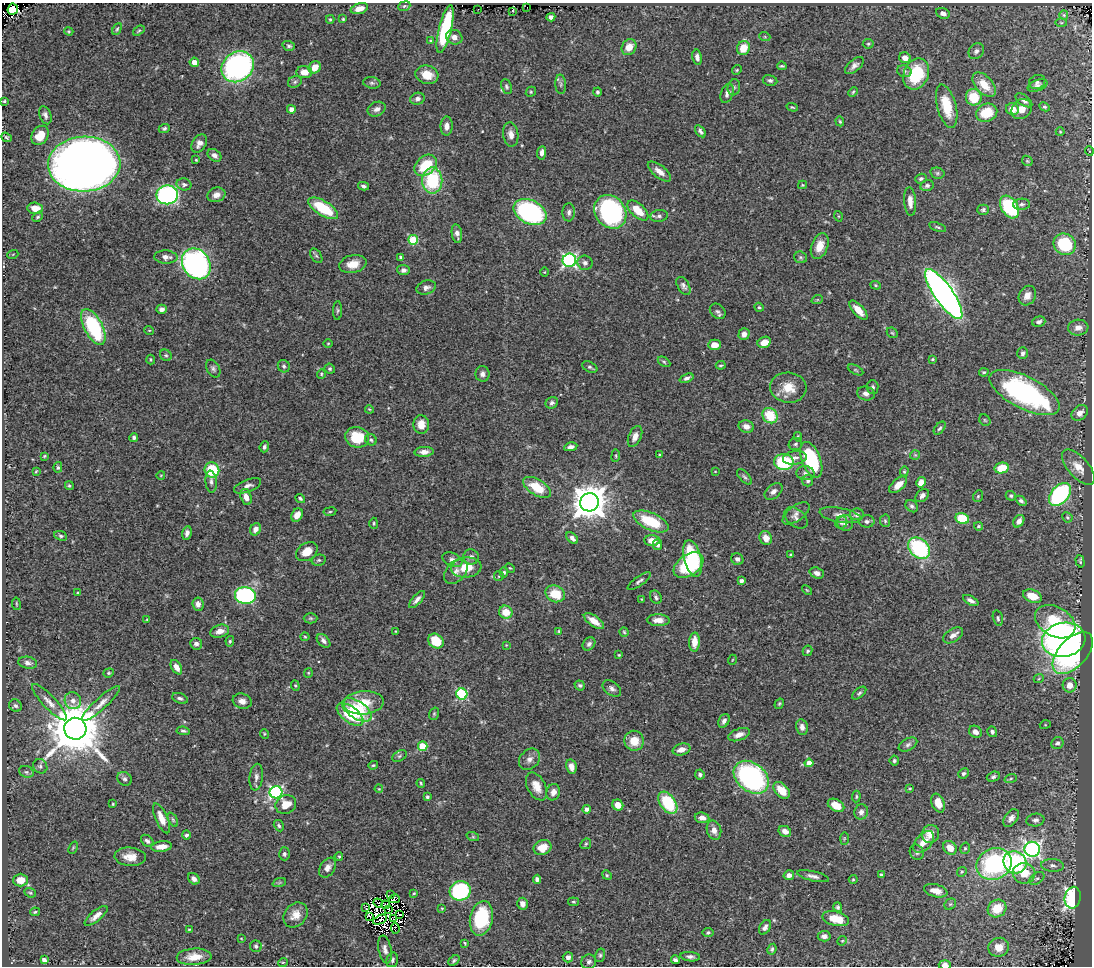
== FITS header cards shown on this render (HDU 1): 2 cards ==
NAXIS1  =                 1090
NAXIS2  =                  964

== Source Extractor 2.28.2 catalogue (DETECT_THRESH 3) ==
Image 1090 x 964 px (HDU 1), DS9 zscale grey, 1 PNG px = 1 image px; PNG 1094 x 968 px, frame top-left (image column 1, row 964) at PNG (2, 3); each listed source drawn as its Kron ellipse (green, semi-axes under 4 px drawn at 4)
Background 0.587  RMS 0.02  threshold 0.0604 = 3 sigma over >= 5 px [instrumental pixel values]
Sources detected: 448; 6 with non-positive FLUX_AUTO (blend fragments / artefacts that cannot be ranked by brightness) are neither listed nor drawn; the other 442 listed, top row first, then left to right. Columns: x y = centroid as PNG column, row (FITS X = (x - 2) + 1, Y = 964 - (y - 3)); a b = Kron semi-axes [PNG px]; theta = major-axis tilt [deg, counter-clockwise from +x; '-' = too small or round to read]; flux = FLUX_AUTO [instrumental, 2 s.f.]
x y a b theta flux
404 6 6 4 22 2.3
527 7 2 2 - 450
13 9 6 5 - 440
359 9 9 5 16 13
478 9 2 2 - 1.3
512 11 2 2 - 1.2
943 13 7 5 -23 6.5
1064 15 5 4 - 1.5
551 17 4 4 - 4.7
330 19 4 4 - 1.9
343 19 4 4 - 1.6
1061 23 5 3 - 1.4
117 29 6 4 62 1.9
445 29 24 6 76 110
69 31 4 3 - 1.6
139 31 6 4 37 1.6
454 37 8 7 - 8.1
765 37 5 3 - 1.4
430 41 4 3 - 1.3
868 44 5 5 - 2.1
289 46 6 5 - 2.9
629 47 8 7 - 16
743 48 7 6 - 24
976 51 8 7 - 4.2
697 57 8 5 -80 6.5
905 58 6 5 - 10
194 62 4 4 - 11
782 66 5 3 - 1.9
854 66 11 6 40 5.5
238 67 17 14 38 320
315 67 7 5 45 19
737 70 5 4 - 1.8
904 71 7 5 -16 3.6
304 72 8 6 -2 15
916 74 16 12 68 70
427 75 12 9 -16 22
770 80 7 5 -10 3.3
295 82 7 5 24 3
1037 82 8 7 - 2.9
372 83 9 5 -9 3.4
561 84 10 5 -86 3.2
984 85 14 8 -48 25
1038 85 10 5 23 4.4
506 86 7 5 -66 2.6
734 87 8 6 76 3.3
531 92 5 4 - 1.9
598 92 4 4 - 2.6
853 92 5 4 - 1.7
727 93 10 6 70 6
974 97 8 8 - 50
417 99 7 6 - 4.5
1024 100 9 5 -35 4.9
4 101 3 3 - 1.6
947 106 22 9 -75 39
792 107 6 3 -18 1.5
1045 107 5 4 - 2.2
291 109 4 4 - 7.8
377 109 9 7 23 6.9
1013 109 7 6 - 13
1022 109 11 9 43 13
987 113 11 9 23 33
45 115 9 5 -70 5.4
840 121 5 4 - 1.8
447 126 9 6 88 7.2
164 129 6 4 22 2.6
700 131 7 4 -56 3.6
1060 132 4 4 - 1.3
511 134 12 7 -81 8.9
40 135 10 8 56 28
6 137 5 4 - 2.2
199 143 10 6 58 7.6
1089 151 5 3 - 1
542 153 7 4 83 6.1
214 155 7 5 -38 5.3
196 160 3 2 - 1.1
1027 161 6 4 -45 1.7
84 164 36 27 2 2000
426 165 12 9 41 50
659 171 14 6 -39 11
937 173 7 5 -15 2.6
921 179 6 4 19 2.8
432 180 13 10 -89 86
184 184 7 6 - 4
802 185 4 4 - 1.5
363 186 5 3 - 2.9
927 186 7 5 15 3.9
167 195 11 9 9 270
216 195 9 7 18 9
910 202 14 6 -86 11
1022 204 8 5 1 4
1009 207 12 8 -57 100
35 208 8 5 -4 15
323 208 17 7 -32 61
983 210 6 5 - 2.7
638 211 13 6 -43 27
530 212 17 11 -26 220
569 212 9 6 87 4.7
610 212 18 15 -52 230
659 216 9 6 9 4.2
838 216 5 3 - 1.2
38 217 5 3 - 1.9
938 227 9 3 -19 2.1
457 234 9 5 -81 5.9
413 240 5 5 - 66
1065 244 11 10 - 77
820 246 13 8 69 17
13 254 5 3 - 1.1
316 256 8 5 -55 2.5
166 257 11 6 -3 7.7
401 257 4 4 - 2.8
801 257 6 6 - 2.5
569 260 7 6 - 280
585 263 8 7 - 5.1
196 264 16 13 -56 400
353 264 14 8 11 17
403 270 6 5 - 4.5
544 272 4 3 - 0.99
876 285 5 4 - 1.7
683 286 10 5 -58 4.8
426 287 10 7 17 5.4
944 294 29 9 -55 1000
1027 296 10 8 60 11
817 300 6 3 18 1.3
759 307 5 4 - 1.8
162 309 5 4 - 5.8
338 310 9 4 87 2.5
858 310 12 5 -48 16
718 311 9 6 -43 3.9
1039 322 7 5 16 4
93 327 19 9 -62 120
1078 328 10 8 6 8.9
149 330 5 3 - 1.2
892 333 6 4 -43 1.8
744 334 6 5 - 8.1
764 342 7 5 24 14
328 343 4 3 - 1.2
714 345 6 5 - 15
1023 353 6 5 - 4.1
166 355 6 5 - 2.4
933 359 3 3 - 1.6
151 360 5 3 - 1.5
664 362 7 4 -31 2.4
721 365 5 3 - 1.7
284 366 6 6 - 3.1
590 367 8 5 -26 2.9
213 369 9 6 -61 3.8
330 369 5 5 - 2.6
856 370 8 4 -27 2.3
984 372 5 3 - 1.8
321 374 5 4 - 1.6
482 374 8 7 - 5.3
687 378 7 4 21 3.7
873 387 7 6 - 3
788 388 18 15 -6 26
1024 392 39 16 -27 290
866 393 9 7 -13 5.6
552 403 6 5 - 3.6
369 409 4 3 - 1.4
1080 413 9 6 44 8.9
770 416 8 7 - 42
985 420 6 5 - 1.9
421 424 9 8 - 14
746 426 8 6 -14 8.3
940 428 7 4 50 2.9
635 436 11 6 67 8.9
134 437 4 4 - 3.5
357 437 12 10 -16 44
798 437 4 4 - 2.1
371 440 6 5 - 3
795 444 7 6 - 2.9
264 447 5 4 - 3
571 447 7 4 10 5.1
424 452 9 5 3 6.9
660 455 4 3 - 1.4
915 455 5 5 - 2.1
44 456 3 3 - 1.4
616 456 6 3 83 1.5
795 458 12 6 8 6.8
811 460 19 9 -69 110
784 462 10 8 1 83
58 467 5 4 - 2.3
1078 467 22 10 -49 17
1002 468 7 5 12 35
212 470 7 7 - 63
36 471 4 3 - 1.2
715 471 3 2 - 0.7
904 471 5 4 - 1.8
805 473 9 7 -5 4.6
161 475 4 3 - 0.97
744 477 9 5 -48 3.1
808 481 6 5 - 3.1
211 482 11 5 -84 4.8
921 482 5 4 - 8.9
69 485 5 4 - 2
898 485 11 5 41 12
248 486 14 6 21 6.6
537 487 15 8 -31 35
773 491 10 6 40 6.3
1060 494 13 8 49 200
922 495 7 5 45 5.2
978 496 6 4 68 2
1011 496 5 4 - 2.2
246 497 8 5 -74 10
300 498 5 3 - 2.4
1021 501 6 4 -41 3.4
589 502 9 9 - 3100
912 506 7 5 -46 3.2
330 512 6 3 8 1.8
796 513 16 7 36 7.8
857 514 7 6 - 5
297 515 7 5 57 12
840 515 21 7 -11 12
1067 517 5 4 - 1.9
796 518 13 8 -41 6.8
962 519 7 5 -12 40
651 521 19 8 -24 52
867 521 7 6 - 3.9
885 521 6 5 - 2.3
1019 521 7 5 57 7.3
841 522 6 6 - 4.3
374 523 6 4 -89 1.9
845 523 8 8 - 8.5
978 526 4 4 - 1.7
255 529 6 5 - 8.3
187 533 7 4 76 5.2
61 536 7 4 -22 2.2
572 538 7 4 -46 5.7
766 538 7 6 - 12
652 541 8 5 -3 15
657 544 6 4 -90 4.4
919 548 12 9 -45 140
307 552 12 8 33 18
791 554 4 3 - 1.4
471 557 8 7 - 5.8
693 558 19 8 -76 130
737 559 6 5 - 4.5
319 560 7 5 14 2.7
452 560 10 6 -24 5.9
1080 561 6 4 -74 2.1
688 565 16 10 35 65
466 568 15 10 7 31
510 568 5 3 - 1.3
456 572 14 9 49 9.6
504 572 5 4 - 2.4
817 573 7 5 -19 6.9
499 576 5 5 - 1.7
639 581 14 4 36 3.9
741 581 4 4 - 4.4
807 590 6 3 -44 1.4
78 593 4 3 - 1.5
555 594 10 8 -25 32
245 595 10 8 -7 200
1032 596 10 6 -20 24
656 597 7 5 -62 3.1
642 599 4 3 - 0.94
417 600 11 4 48 5.7
971 600 8 4 -29 5.1
16 604 6 3 -81 1.4
198 604 7 5 -84 6.7
506 612 7 6 - 22
311 618 7 5 -1 2.3
998 618 8 5 -77 3
147 619 4 4 - 1.4
658 620 11 6 -1 11
594 621 11 5 -36 15
1055 622 21 14 -30 66
220 631 10 6 17 8.5
396 631 3 3 - 1.2
559 631 4 4 - 1.6
624 632 4 4 - 1.7
953 635 11 6 32 6.6
305 637 4 4 - 1.4
1064 640 22 17 11 610
230 641 5 4 - 1.8
324 641 8 5 -46 5
436 641 8 6 -40 37
694 642 9 5 88 14
196 644 6 6 - 5
589 644 7 5 49 3.9
506 645 3 3 - 1
807 651 5 4 - 2.4
1073 653 25 14 46 190
619 655 3 2 - 1.2
732 660 5 3 - 1.1
28 663 9 6 -10 5.7
176 667 8 5 -60 10
109 673 5 4 - 1.8
308 673 5 4 - 1.5
1039 678 5 3 - 1.3
580 685 5 4 - 2.5
1070 685 7 7 - 13
295 686 5 4 - 1.5
612 688 10 6 -37 5.2
859 693 8 4 40 2.6
462 694 5 5 - 120
180 698 8 5 -19 3.9
73 701 9 8 - 7.9
242 701 9 7 -19 7.7
49 702 24 6 -47 12
363 703 20 11 4 34
101 704 25 6 42 11
779 704 5 4 - 2
15 706 6 5 - 3.5
357 710 17 9 -34 51
350 714 15 8 -37 59
434 714 6 5 - 2
724 721 7 5 63 4.5
1045 725 5 3 - 1.2
802 727 8 6 -79 6.3
75 729 11 11 - 8700
183 731 7 3 -6 2.7
975 732 7 5 -34 7.6
992 732 5 4 - 3.7
264 734 5 4 - 1.5
739 735 11 6 21 9.7
634 741 10 9 - 23
1057 743 6 5 - 4.2
908 745 10 6 27 3.8
423 746 5 4 - 56
681 749 9 5 15 11
399 756 8 5 28 2.6
529 759 12 9 45 8.3
894 761 5 5 - 2.3
809 763 4 4 - 13
373 765 5 3 - 1.6
40 766 7 6 - 3.6
571 767 7 5 -78 7.8
26 772 7 5 -20 3.3
963 773 5 5 - 3
700 775 5 4 - 3.1
256 777 13 6 83 6.1
751 777 19 14 -39 260
993 777 7 4 18 3.4
1011 778 6 3 19 1.6
124 779 8 6 -41 4
421 783 4 3 - 1.7
536 786 15 9 -62 16
379 789 4 3 - 1.1
910 789 3 2 - 1.2
782 790 10 6 -46 24
276 792 6 6 - 250
553 792 8 6 71 8.3
427 797 4 3 - 2.6
856 797 6 3 84 1.7
668 803 12 7 -55 75
938 803 10 6 -71 20
113 804 3 3 - 1.5
286 805 10 9 - 21
618 805 6 5 - 14
836 805 9 6 -28 21
587 809 4 4 - 4.7
861 812 7 7 - 5.4
161 818 16 6 -66 18
702 818 7 5 -8 6.3
1011 818 10 6 54 7.5
173 820 8 4 -63 2.2
1035 820 9 6 9 4.4
279 826 6 4 -59 2.6
714 830 10 7 -74 9
785 831 6 5 - 8.4
930 834 9 8 - 15
186 835 4 4 - 3
473 837 6 4 -18 2.3
844 838 6 3 89 1.4
147 841 7 5 -42 3.9
924 842 13 7 48 16
586 844 6 5 - 2.1
162 846 10 5 6 13
73 848 6 3 67 1.4
542 848 9 7 25 21
950 848 7 6 - 17
965 848 6 4 75 2.1
1032 849 8 7 - 380
917 852 8 6 -61 3.8
284 854 6 5 - 3.2
339 856 4 3 - 1.8
130 857 16 9 -4 17
1015 862 12 10 -31 180
994 864 18 15 25 190
1052 865 11 6 -3 5.6
327 868 11 7 56 8.3
962 872 5 4 - 2
1024 873 11 10 - 26
607 875 5 4 - 1.8
789 875 5 5 - 7.1
881 875 4 3 - 2.5
813 876 16 5 -13 6
1037 878 8 5 37 3.4
194 879 6 5 - 6.1
537 879 4 4 - 5.1
853 879 4 4 - 1.4
21 880 7 6 - 19
279 883 7 4 19 2.2
460 891 10 9 - 150
936 891 12 6 -15 14
30 893 6 4 -21 2.1
414 893 4 3 - 1.4
391 895 3 2 - 1.2
1073 898 11 8 78 190
394 899 6 3 15 2.2
573 902 5 3 - 1.5
378 903 5 2 - 1.5
522 904 6 5 - 7.5
950 904 6 5 - 2
385 905 4 2 - 2.8
838 907 5 4 - 3
366 908 4 2 - 1.3
442 908 3 2 - 1.2
997 908 10 8 37 32
389 909 2 2 - 2.1
35 912 5 4 - 1.9
400 914 3 2 - 1.1
296 915 13 11 50 15
96 916 14 5 39 9.4
369 916 4 3 - 1.5
481 918 17 11 78 93
394 919 2 2 - 0.15
836 919 13 7 -13 31
380 920 7 2 25 0.36
765 927 8 5 57 5.4
189 929 3 2 - 1.1
395 929 5 2 - 0.45
708 932 5 4 - 2.3
824 936 6 5 - 5.3
241 938 4 2 - 0.84
842 941 5 4 - 1.5
465 943 3 2 - 1.4
256 946 6 5 - 3
999 947 10 9 - 16
385 949 14 6 -79 7.1
772 949 5 4 - 2.5
600 955 7 5 75 2.5
194 957 17 8 3 19
568 957 5 5 - 5.5
690 957 10 4 -5 4.5
44 960 4 4 - 6.6
392 960 7 5 73 3.2
454 960 6 4 39 2.6
675 960 4 4 - 4.5
283 962 5 3 - 1.1
589 962 7 7 - 4.4
945 965 6 4 -3 6.2
At the frame edge (FLAGS 8, measured only in part): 1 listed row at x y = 945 965
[6 non-positive-flux detections neither listed nor drawn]